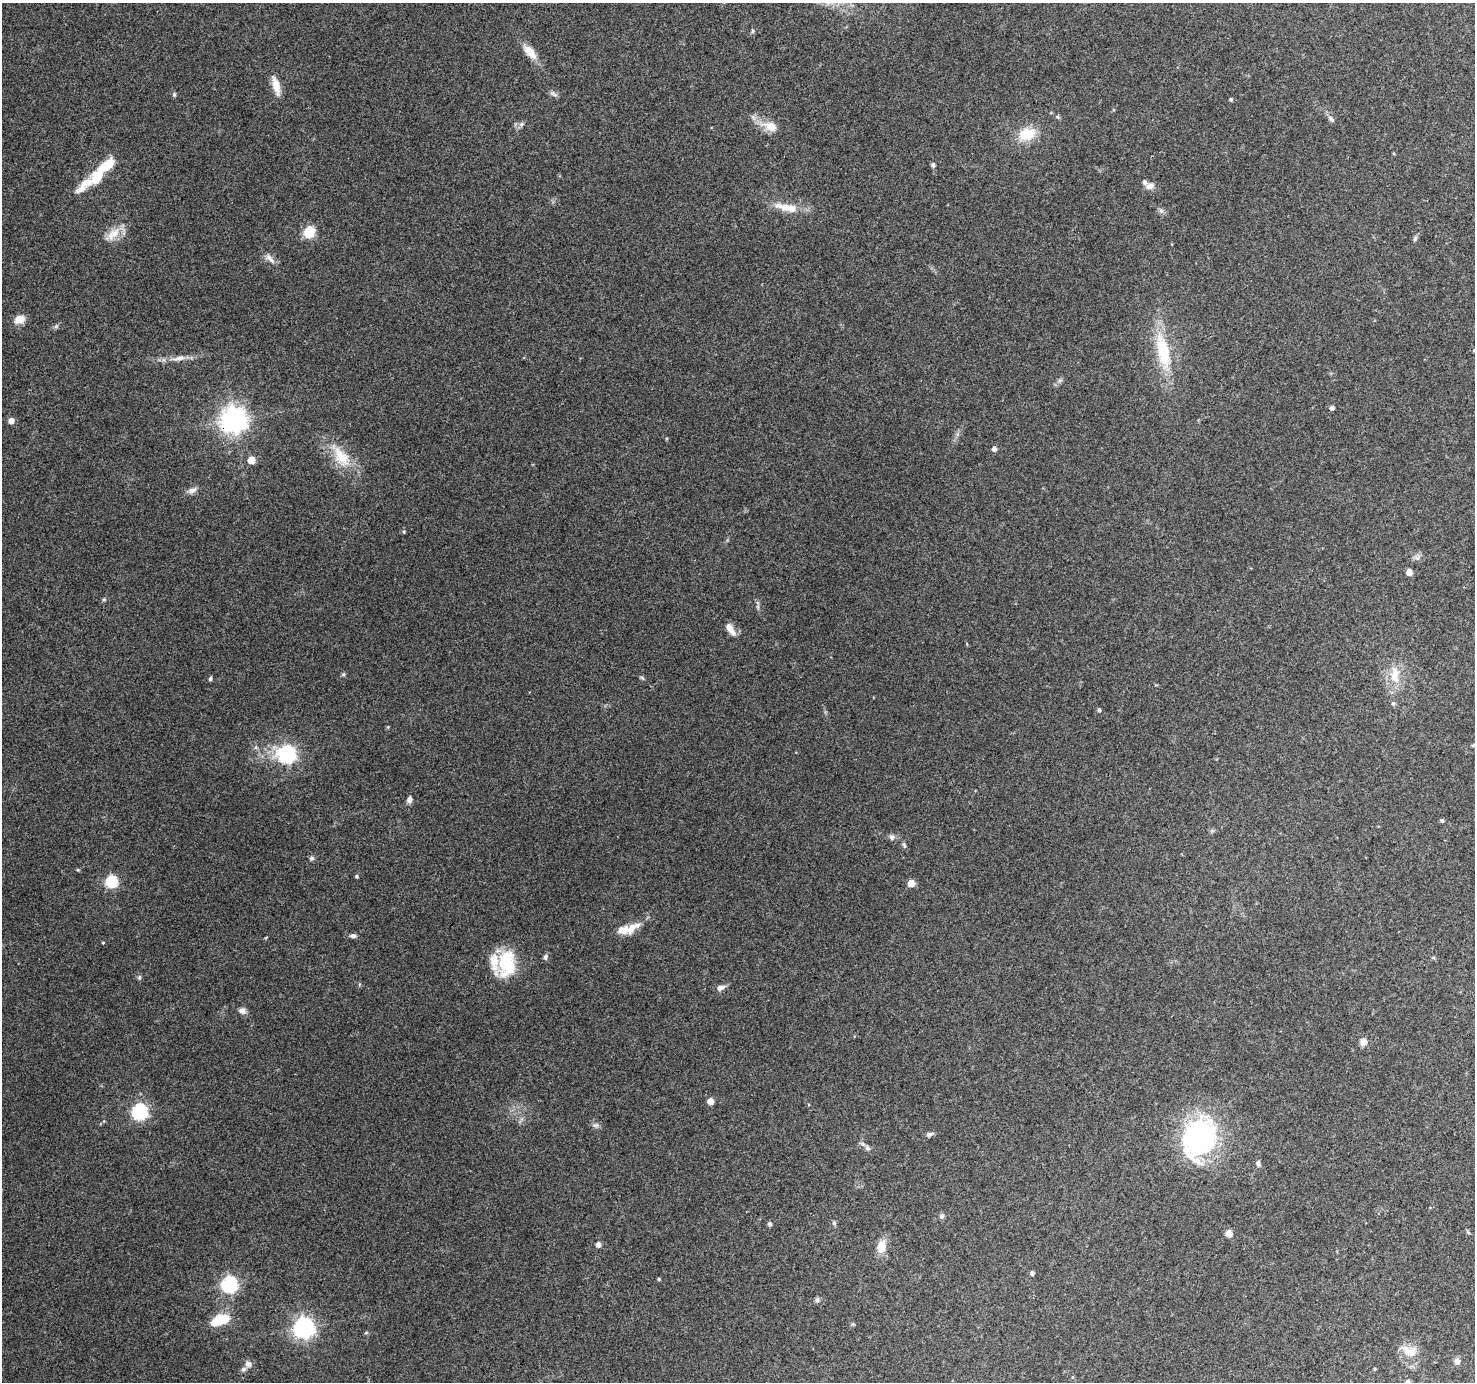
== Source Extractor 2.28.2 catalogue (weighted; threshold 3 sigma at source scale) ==
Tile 10 of 4 x 4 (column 2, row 3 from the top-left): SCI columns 1475-2947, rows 1566-2945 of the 5899 x 5962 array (HDU 1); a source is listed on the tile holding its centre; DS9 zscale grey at full resolution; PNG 1477 x 1384 px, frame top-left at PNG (2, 3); no overlay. Shown black and unused: <1% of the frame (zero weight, under 3 of 4 exposures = <1% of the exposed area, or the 3 px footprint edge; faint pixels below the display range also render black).
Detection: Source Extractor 2.28.2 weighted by HDU 2 'WHT'; one run over the whole footprint, this tile lists its part. Background 0.149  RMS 0.0073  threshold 0.0331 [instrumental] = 3 sigma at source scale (4.5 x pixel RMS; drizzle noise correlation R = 1.50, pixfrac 1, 0.0396/0.0396 arcsec/px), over >= 5 px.
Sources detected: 95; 8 inside a brighter listed object's ellipse — not listed separately; the other 87 listed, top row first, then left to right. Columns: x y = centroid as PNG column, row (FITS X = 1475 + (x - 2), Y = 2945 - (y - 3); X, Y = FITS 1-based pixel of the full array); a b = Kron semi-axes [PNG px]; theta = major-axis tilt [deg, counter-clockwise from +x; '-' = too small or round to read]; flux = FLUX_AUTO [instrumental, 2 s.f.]
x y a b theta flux
753 31 6 4 89 0.99
530 52 22 10 -50 9.9
276 86 24 8 -76 9.5
554 94 11 5 -34 2.1
174 95 6 5 - 1.2
1231 100 4 4 - 1.1
1331 119 12 5 -49 2.4
521 124 8 6 45 2.1
770 126 22 12 -18 11
1027 134 18 13 17 20
933 165 6 5 - 1.6
97 177 22 14 46 19
1150 186 11 7 8 4.5
785 207 28 10 -13 13
1161 211 7 6 - 1.9
309 232 6 5 - 59
113 234 25 11 40 11
1415 238 7 5 72 1.6
270 259 18 6 -46 4.2
19 319 13 10 16 6.7
56 326 7 5 44 1.4
1474 350 4 4 - 1
1163 351 44 15 -79 40
180 358 18 6 11 5.5
1060 380 7 4 71 1.4
1332 408 4 4 - 2.7
234 420 9 8 - 710
11 421 5 5 - 5.7
994 449 5 4 - 3.3
341 457 34 18 -55 23
251 460 5 5 - 12
192 490 13 7 19 3.8
404 532 5 3 - 0.75
1409 572 5 4 - 6.7
104 599 5 5 - 1
758 607 7 4 -72 1.3
730 628 15 6 -57 7.5
343 674 6 5 - 1.1
1395 675 25 12 -88 15
642 678 7 3 -37 1
210 679 5 4 - 1.4
1393 703 6 5 - 1.6
1099 710 4 4 - 1.2
388 727 4 4 - 0.72
1473 745 5 3 - 0.72
287 754 7 7 - 220
409 800 7 6 - 2.7
1442 821 4 4 - 1.3
892 837 7 7 - 2.4
904 845 8 4 -64 1.5
312 858 5 5 - 2.1
356 876 4 4 - 1.1
111 882 6 6 - 82
911 883 5 5 - 11
632 928 23 10 38 11
353 936 7 5 -3 2.3
103 942 5 3 - 0.64
545 957 8 6 73 2
506 963 29 19 87 38
139 977 7 5 71 1.3
720 988 9 6 23 3.8
242 1011 9 7 -17 3.4
1363 1042 8 7 - 5.2
710 1101 5 5 - 8
139 1112 7 6 - 150
596 1125 10 5 25 1.9
929 1134 10 5 18 2
1199 1139 44 33 68 140
867 1148 8 6 -34 1.9
1258 1163 8 5 89 1.8
942 1216 7 6 - 1.7
834 1223 7 4 -46 1.2
770 1224 5 5 - 1.3
1468 1232 6 4 -42 1.2
1229 1233 7 7 - 4.7
598 1245 5 4 - 3.6
881 1247 14 10 76 10
1032 1273 5 5 - 1.4
659 1279 4 3 - 0.92
229 1284 7 6 - 190
817 1300 7 5 77 1.7
220 1320 20 9 19 24
304 1328 7 7 - 410
366 1333 6 3 19 0.85
1409 1351 23 14 -19 11
1457 1361 8 7 - 3.1
248 1364 9 9 - 3.2
Overlapping masked pixels (flux is a lower limit): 1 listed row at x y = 234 420
Isophote crosses this tile's border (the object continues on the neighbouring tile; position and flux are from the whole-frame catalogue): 1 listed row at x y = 1474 350